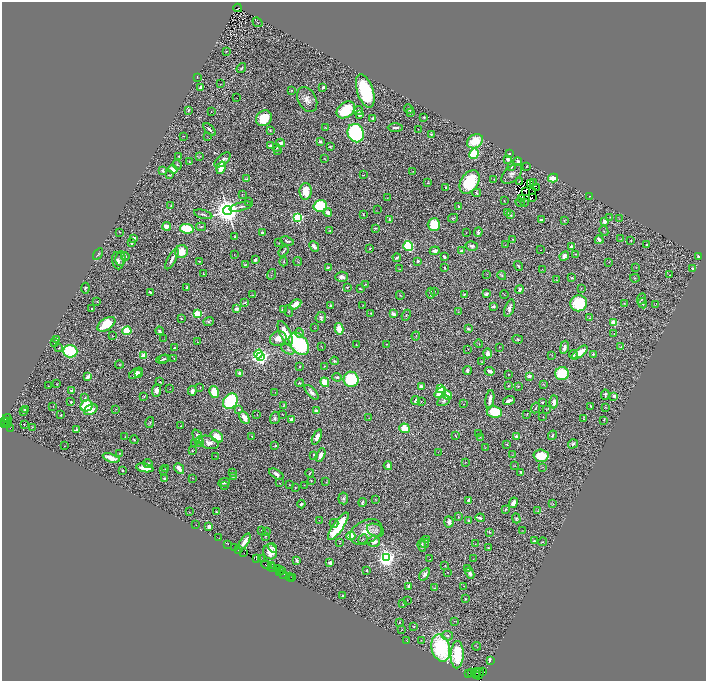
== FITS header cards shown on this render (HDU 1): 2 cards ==
NAXIS1  =                 1408
NAXIS2  =                 1357

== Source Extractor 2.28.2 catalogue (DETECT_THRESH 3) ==
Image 1408 x 1357 px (HDU 1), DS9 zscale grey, zoomed out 1/2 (1 PNG px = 2 x 2 image px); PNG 708 x 683 px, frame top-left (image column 1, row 1357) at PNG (2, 2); each listed source drawn as its Kron ellipse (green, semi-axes under 4 px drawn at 4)
Background 0.889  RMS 0.04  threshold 0.121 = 3 sigma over >= 5 px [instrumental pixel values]
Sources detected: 557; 75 cannot appear on this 1/2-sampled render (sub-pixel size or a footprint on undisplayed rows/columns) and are neither listed nor drawn; the other 482 listed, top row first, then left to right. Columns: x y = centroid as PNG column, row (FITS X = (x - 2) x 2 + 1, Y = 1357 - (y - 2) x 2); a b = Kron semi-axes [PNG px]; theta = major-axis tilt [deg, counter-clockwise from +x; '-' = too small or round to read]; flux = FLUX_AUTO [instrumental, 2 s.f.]
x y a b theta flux
238 8 4 2 - 230
258 22 5 2 - 4.5
226 51 2 1 - 3
241 68 5 2 - 10
197 77 2 2 - 5.9
221 84 3 1 - 2.2
201 87 3 2 - 43
323 87 3 2 - 26
291 90 3 2 - 5.3
365 91 17 8 -72 630
237 98 2 1 - 5.7
307 99 13 9 -62 60
409 109 5 2 - 13
188 110 4 2 - 7.2
346 110 10 7 38 300
359 111 4 4 - 20
211 112 2 1 - 4
411 112 4 3 - 7.3
360 115 4 3 - 24
424 117 2 2 - 7.5
264 118 8 7 - 180
373 118 2 2 - 43
326 127 4 2 - 6.6
395 128 7 3 1 25
210 129 8 2 -46 16
418 129 2 2 - 4
270 130 2 2 - 5.7
356 133 9 8 - 1200
431 134 3 3 - 8.1
183 136 3 1 - 3.5
207 137 2 2 - 2.7
475 141 8 6 32 180
320 142 4 3 - 13
280 143 4 4 - 22
270 146 3 2 - 16
330 147 3 2 - 6.9
277 148 4 2 - 5.9
277 151 3 2 - 5.9
510 153 3 2 - 7.1
474 154 5 4 - 280
179 156 2 2 - 4.4
200 156 3 3 - 5.4
324 159 3 1 - 3.2
508 159 3 3 - 25
222 160 10 5 41 37
190 162 2 1 - 4.2
518 162 4 3 - 29
177 165 5 2 - 6.7
527 166 3 2 - 4.4
511 167 4 3 - 12
221 168 6 4 72 130
173 169 5 3 - 51
163 171 3 2 - 21
413 171 3 2 - 2.8
512 174 12 7 43 39
169 175 3 2 - 7.8
363 175 2 2 - 3.1
553 178 5 4 - 130
247 179 4 3 - 6.8
494 179 2 2 - 4.5
519 181 2 1 - 4.7
470 182 13 8 56 400
428 183 4 2 - 5.2
531 183 4 1 - 2.2
533 183 2 1 - 1.2
445 188 3 2 - 9.6
537 188 4 1 - 3.3
306 191 8 6 88 150
526 191 3 1 - 0.52
532 191 2 1 - 0.87
477 193 4 3 - 9.4
242 195 3 1 - 2.6
590 196 2 1 - 1.6
387 198 3 2 - 2.8
521 198 2 1 - 1.8
532 198 3 1 - 4.7
504 201 2 1 - 2.2
248 202 3 2 - 3.1
520 202 5 3 - 5.5
524 202 3 2 - 8.4
171 206 2 2 - 3.8
320 206 7 5 16 570
241 207 11 3 14 21
459 207 2 2 - 5.4
228 210 4 4 - 12000
377 210 2 1 - 2.4
328 213 4 3 - 47
508 213 3 2 - 3.1
203 214 9 3 -16 17
363 214 4 2 - 6.2
510 215 4 3 - 15
610 217 2 2 - 2.9
298 218 3 3 - 980
453 218 5 2 - 6.6
619 219 3 2 - 2.5
389 220 4 2 - 12
542 220 4 3 - 18
564 221 3 3 - 6.8
604 222 3 3 - 41
434 225 6 6 - 260
167 226 4 3 - 86
201 227 5 3 - 10
375 228 3 2 - 8.9
187 229 7 5 -9 340
330 230 3 2 - 4.6
604 231 5 2 - 6.6
119 232 2 2 - 2.7
466 232 3 2 - 2.2
478 232 4 3 - 21
262 233 3 2 - 17
235 237 3 3 - 11
134 238 3 3 - 27
512 239 3 3 - 6
621 239 3 2 - 3.6
599 240 4 2 - 29
287 241 7 3 -17 17
631 241 2 2 - 5.8
132 243 3 3 - 19
279 243 2 1 - 3
505 245 2 1 - 2.2
647 245 2 2 - 10
408 246 5 5 - 530
472 246 6 4 -15 26
571 246 4 3 - 16
314 247 5 3 - 36
370 248 3 2 - 6.4
540 250 2 1 - 2.7
283 251 6 2 51 11
435 251 5 3 - 36
462 251 4 3 - 19
181 252 6 6 - 130
98 254 6 3 59 10
575 254 3 2 - 3.7
234 255 2 1 - 2.1
125 256 4 4 - 12
564 256 5 4 - 45
698 256 3 2 - 44
444 257 3 2 - 20
120 258 7 5 84 23
397 258 4 2 - 16
172 259 11 3 62 39
255 260 4 3 - 14
118 261 9 5 -80 32
199 261 2 2 - 4.7
418 261 2 2 - 19
284 262 4 2 - 6.3
298 262 4 2 - 3.9
609 262 2 2 - 2.7
245 265 3 3 - 6.1
518 266 5 3 - 13
328 267 4 2 - 8.4
444 268 2 2 - 12
636 268 2 1 - 2
692 268 4 2 - 7.6
399 269 3 1 - 3.5
542 269 2 2 - 2.7
203 274 3 2 - 5.4
271 274 6 2 69 5.7
487 274 3 2 - 3.8
502 275 4 3 - 8.9
670 275 2 1 - 35
342 277 6 5 - 32
572 278 3 2 - 8.7
635 278 5 3 - 7.7
556 280 3 2 - 3.7
365 284 3 2 - 4.7
348 287 3 2 - 5.9
85 288 5 4 - 12
187 288 2 2 - 20
360 288 3 2 - 5.9
581 288 3 2 - 3.9
520 290 4 3 - 20
435 291 2 2 - 3.2
150 292 3 2 - 11
431 293 5 2 - 16
464 294 3 2 - 7.6
486 294 3 2 - 36
504 294 4 1 - 2.8
253 295 3 2 - 3
400 295 4 3 - 7.4
642 299 6 2 66 7
97 302 3 2 - 2.9
244 303 4 2 - 7.8
579 303 8 8 - 440
624 303 3 2 - 3.9
643 303 5 3 - 13
656 304 3 2 - 2.7
295 305 7 4 33 98
363 305 2 1 - 2.4
330 306 4 2 - 8.9
493 306 3 2 - 28
509 308 9 4 71 29
92 309 2 2 - 6.6
236 309 2 2 - 92
283 310 3 3 - 8.7
289 311 6 3 -85 8.4
458 312 3 2 - 3.3
371 313 3 2 - 5.1
197 314 3 3 - 640
393 314 3 3 - 34
406 315 5 2 - 7.7
181 318 3 2 - 7.1
321 318 6 5 - 21
590 318 4 3 - 7.7
209 321 5 4 - 12
614 323 4 3 - 150
106 324 10 5 34 200
315 328 3 2 - 2.4
339 329 6 3 -78 120
468 329 4 3 - 9.1
127 331 4 4 - 170
159 331 4 3 - 15
285 333 13 5 -65 150
300 333 4 4 - 15
614 334 2 1 - 3.9
113 336 2 1 - 2.1
416 336 4 1 - 3
56 339 3 3 - 25
164 339 2 1 - 1.5
278 339 8 7 - 67
518 339 5 4 - 10
54 342 4 2 - 4.7
198 342 2 2 - 2.9
299 344 12 8 -51 710
356 344 2 1 - 3.5
387 344 2 1 - 3.6
479 344 4 1 - 4.1
321 347 2 1 - 3.2
499 347 2 2 - 2.8
564 347 6 3 78 32
621 347 4 3 - 7.8
59 348 4 2 - 5
174 348 3 2 - 12
288 349 7 3 -28 20
468 349 2 2 - 4.4
70 351 7 6 - 400
487 353 5 3 - 40
580 353 9 4 40 130
258 354 4 3 - 580
573 354 4 3 - 15
593 354 3 2 - 8.7
552 355 3 2 - 3.2
144 356 4 3 - 100
260 357 4 3 - 3400
174 358 3 2 - 3.7
162 359 6 3 17 9.8
164 359 5 2 - 9
334 361 4 3 - 11
481 362 3 2 - 3.5
119 364 4 2 - 4.2
300 366 2 2 - 5.1
324 366 2 2 - 4.5
467 370 4 3 - 22
490 371 5 3 - 26
136 373 8 4 33 34
240 373 4 4 - 26
139 374 4 3 - 9.1
508 374 2 1 - 3.5
562 374 7 6 - 260
529 376 4 3 - 25
88 377 4 2 - 51
337 377 5 3 - 14
351 379 7 7 - 430
160 382 3 2 - 8.1
325 382 5 3 - 220
299 383 4 3 - 7.3
57 384 2 1 - 3.2
543 384 3 2 - 5
48 386 2 1 - 2
508 386 3 3 - 7.2
518 386 3 2 - 5.2
200 387 2 1 - 3.1
421 387 3 3 - 38
441 388 3 3 - 420
170 389 2 1 - 2
72 390 4 3 - 24
157 391 6 4 83 48
192 391 5 3 - 26
214 392 6 4 -80 140
275 392 2 1 - 1.8
312 392 9 4 -48 34
440 392 6 4 41 190
447 395 5 4 - 96
605 395 5 2 - 17
144 396 4 3 - 5.9
614 396 4 3 - 36
84 398 4 3 - 7.8
490 399 9 3 81 55
416 400 4 3 - 18
509 400 6 3 16 27
230 401 8 7 - 520
443 401 7 4 29 19
71 402 3 3 - 9.6
421 402 2 1 - 2.9
542 402 3 2 - 8.7
554 402 6 4 87 49
464 404 2 1 - 2.4
284 405 3 2 - 3.7
53 406 2 1 - 6.3
87 406 6 5 - 340
591 406 3 2 - 5.9
605 407 3 2 - 3
536 408 5 3 - 6.9
116 409 3 2 - 4.4
239 409 3 2 - 5.9
25 410 4 3 - 11
91 410 7 5 29 67
546 410 3 2 - 3.9
316 411 3 2 - 65
23 412 3 3 - 5.3
494 412 8 5 -8 240
257 414 2 1 - 2.5
283 414 3 1 - 3.2
527 414 3 2 - 3.1
61 415 3 2 - 6.1
244 417 7 4 -60 65
543 417 2 1 - 2.5
7 418 4 3 - 130
275 418 6 5 - 18
369 418 3 2 - 2.8
291 419 3 3 - 35
583 419 4 3 - 7.1
604 420 2 2 - 2.9
4 421 3 2 - 5.7
7 421 3 1 - 150
6 423 4 2 - 120
150 423 5 3 - 9.9
3 424 2 1 - 58
7 424 2 2 - 180
24 424 2 1 - 31
181 426 3 2 - 4.3
32 427 3 2 - 3.2
10 428 2 1 - 300
405 428 5 4 - 140
76 429 3 2 - 20
478 434 3 1 - 3
552 435 5 2 - 10
217 436 7 5 -40 120
252 436 3 2 - 4.9
455 436 3 1 - 3.9
516 436 2 2 - 60
125 437 2 1 - 2.9
198 437 8 3 -66 36
317 437 8 4 65 55
480 437 2 2 - 3.4
134 440 4 2 - 9.2
199 442 5 3 - 48
209 442 10 6 -20 47
195 443 2 2 - 9.2
507 444 2 2 - 8.2
573 444 5 3 - 16
65 446 2 1 - 2.1
275 446 3 2 - 6.5
485 448 3 2 - 2.8
192 451 3 2 - 5.2
438 452 2 2 - 2.3
119 453 3 2 - 6.1
314 455 3 2 - 17
320 455 7 4 63 49
513 455 4 2 - 4.1
216 456 2 2 - 2.1
541 456 7 6 - 180
111 458 9 3 -18 85
465 462 4 2 - 3.7
148 463 4 3 - 15
388 466 4 3 - 34
514 466 2 2 - 2.7
543 467 3 2 - 3.3
145 468 9 3 -11 140
165 469 3 2 - 5.9
179 469 6 3 -49 52
122 470 3 2 - 8.6
163 470 2 2 - 6.7
521 472 3 2 - 11
232 473 3 2 - 4.4
310 473 4 2 - 6.9
276 474 8 4 -32 30
233 477 3 2 - 3.7
192 478 2 1 - 14
165 479 3 2 - 26
311 481 2 2 - 5.1
326 482 3 2 - 3.6
224 483 6 4 24 16
279 483 2 1 - 2.4
289 485 2 1 - 3
304 485 2 1 - 2.8
224 486 3 2 - 3.2
295 488 2 2 - 4.3
343 498 6 5 - 18
375 499 3 2 - 4.6
469 500 3 3 - 34
362 502 4 3 - 11
513 503 5 3 - 42
301 504 4 3 - 19
553 504 2 2 - 2.7
506 509 3 3 - 9.1
538 511 2 2 - 3.8
189 512 2 2 - 2.3
216 512 2 2 - 6.7
458 517 4 2 - 3.8
480 518 4 2 - 18
516 518 5 4 - 14
319 520 3 1 - 2.4
469 521 3 3 - 11
449 522 5 4 - 32
334 523 4 3 - 15
196 525 2 1 - 2.3
338 526 16 5 55 350
209 527 4 3 - 32
261 530 4 1 - 3.5
375 530 9 6 -24 40
523 530 3 2 - 3.1
266 532 3 2 - 3.5
366 532 17 11 27 130
489 532 3 3 - 6.6
266 536 2 1 - 3.8
351 536 4 4 - 180
219 538 2 1 - 3
363 539 5 2 - 6.8
426 539 3 2 - 3.4
245 541 9 3 57 44
374 541 6 5 - 36
534 541 2 2 - 12
542 542 4 2 - 7.9
340 543 2 2 - 3.7
425 543 5 3 - 8.2
228 544 2 1 - 38
475 544 3 2 - 4.5
422 545 7 3 -84 16
235 548 2 1 - 64
273 548 5 3 - 9.1
488 548 4 3 - 9.3
239 550 3 1 - 81
244 552 3 1 - 98
270 552 8 6 -74 84
256 558 4 2 - 100
386 558 4 4 - 4100
261 559 3 2 - 74
430 559 2 1 - 3.4
473 559 3 1 - 2.4
297 560 3 3 - 15
330 563 3 3 - 30
266 565 5 2 - 150
271 565 3 2 - 180
445 566 2 1 - 4.1
272 568 2 1 - 52
277 568 3 1 - 51
468 569 3 2 - 5.9
367 570 3 2 - 7.2
279 571 3 1 - 56
281 571 2 1 - 83
447 572 2 1 - 2.1
470 573 6 3 -66 26
284 574 2 1 - 48
425 574 7 4 56 36
289 577 2 1 - 22
292 577 2 1 - 68
291 579 2 1 - 24
409 586 3 2 - 24
464 586 2 1 - 4.9
434 588 3 2 - 4.6
343 596 3 3 - 10
465 599 3 2 - 5.3
407 600 2 1 - 2.5
403 603 3 2 - 8.9
454 621 2 2 - 2.7
399 622 4 2 - 5.2
414 626 2 2 - 6.6
402 629 3 2 - 2.8
447 636 6 4 -11 22
421 640 2 2 - 2.7
407 641 2 1 - 7.9
476 646 4 1 - 3.1
441 648 14 9 -75 740
457 655 14 6 88 430
490 660 4 2 - 43
476 672 5 2 - 260
482 672 3 3 - 81
471 673 2 1 - 28
468 674 3 1 - 99
479 674 6 2 73 210
476 675 2 2 - 110
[75 sub-pixel or undisplayed-footprint detections neither listed nor drawn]